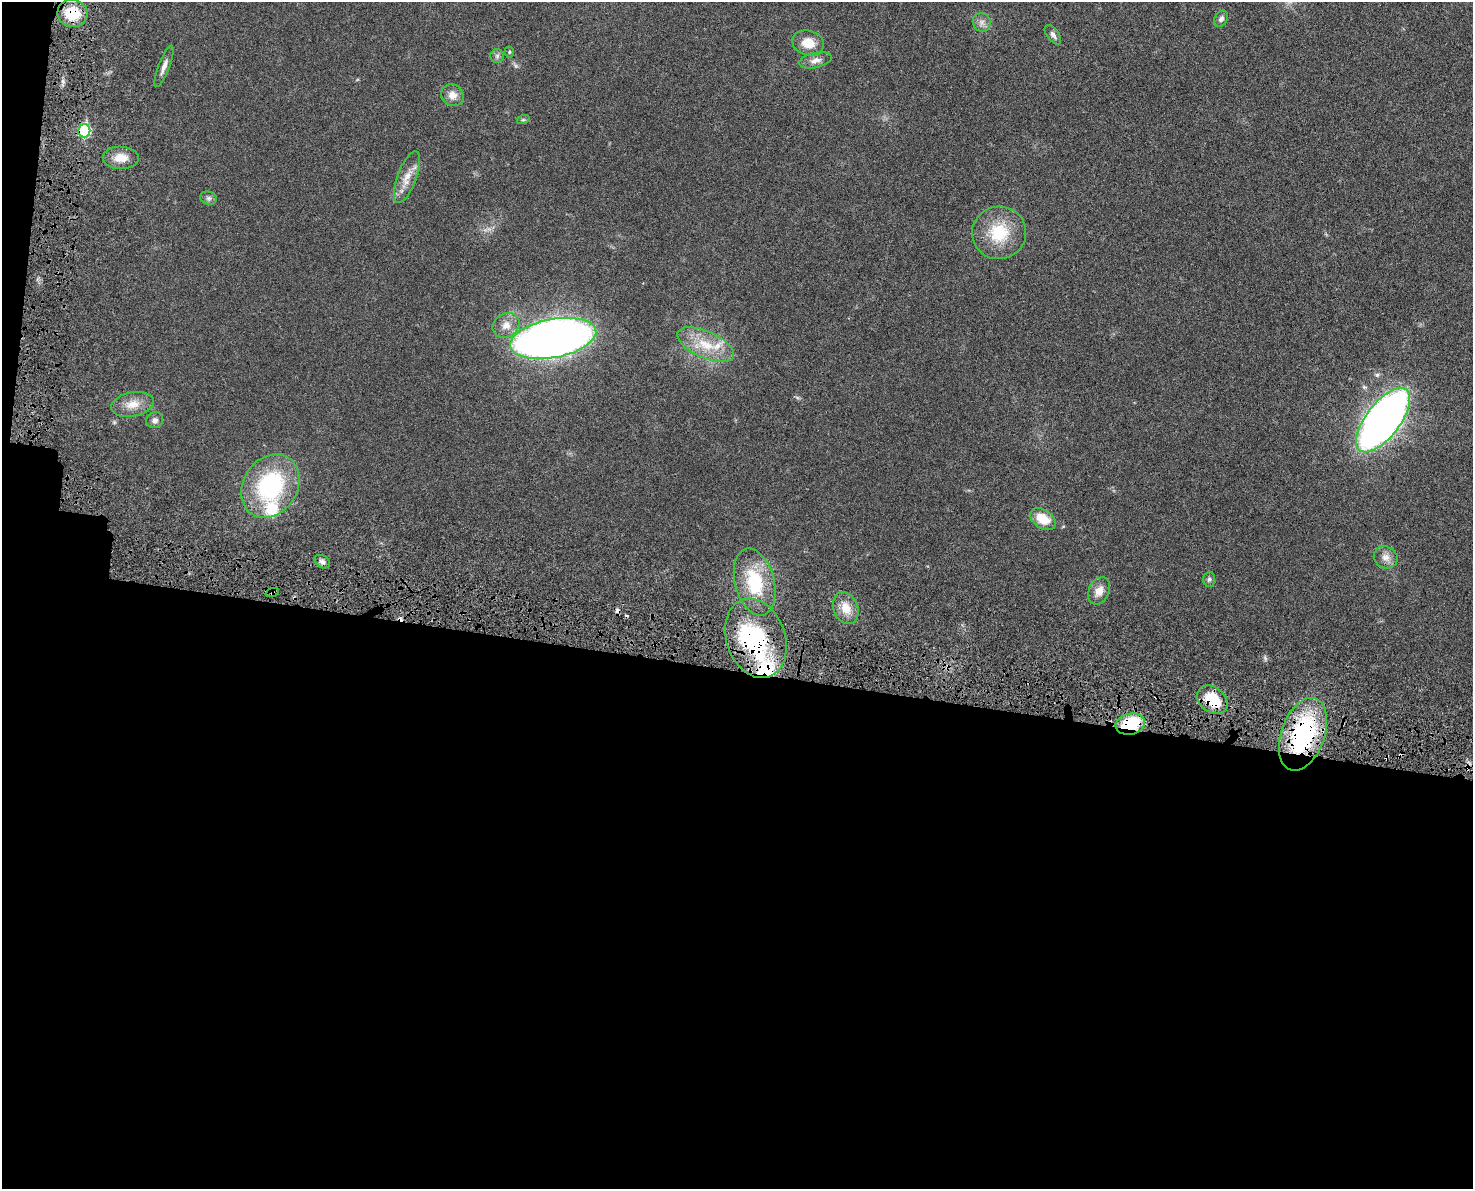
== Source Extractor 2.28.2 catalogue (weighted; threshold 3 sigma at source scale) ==
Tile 10 of 3 x 4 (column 1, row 4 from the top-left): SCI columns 194-1664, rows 81-1267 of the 4909 x 4905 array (HDU 1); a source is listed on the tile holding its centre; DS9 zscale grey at full resolution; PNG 1475 x 1191 px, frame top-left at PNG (2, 2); each listed source drawn as its Kron ellipse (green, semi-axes under 4 px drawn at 4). Shown black and unused: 45% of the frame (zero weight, under 4 of 8 exposures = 6% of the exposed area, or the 3 px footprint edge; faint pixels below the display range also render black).
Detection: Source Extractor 2.28.2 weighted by HDU 2 'WHT'; one run over the whole footprint, this tile lists its part. Background 0.0272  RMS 0.0022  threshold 0.00916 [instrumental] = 3 sigma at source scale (4.09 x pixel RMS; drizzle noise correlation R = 1.36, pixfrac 0.8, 0.05/0.05 arcsec/px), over >= 5 px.
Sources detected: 44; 1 inside a brighter object's white glare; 4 cosmic-ray / hot-pixel residue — neither listed nor drawn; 4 inside a brighter listed object's ellipse — not listed separately; the other 35 listed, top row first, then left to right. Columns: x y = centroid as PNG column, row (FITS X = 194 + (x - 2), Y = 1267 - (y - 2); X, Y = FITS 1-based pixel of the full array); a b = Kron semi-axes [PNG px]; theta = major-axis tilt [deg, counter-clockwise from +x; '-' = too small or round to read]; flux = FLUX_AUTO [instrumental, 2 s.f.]
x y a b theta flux
72 13 15 14 - 6.4
1221 19 9 6 55 0.71
982 22 9 8 - 1.1
1053 35 11 5 -53 0.79
808 43 16 12 -15 3.4
509 52 5 5 - 0.28
497 56 7 6 - 0.56
815 60 16 7 12 1.4
164 66 22 5 69 1.3
452 95 12 10 -35 1.7
523 120 6 4 18 0.29
84 131 6 6 - 17
121 158 18 11 -1 2.8
407 177 27 9 70 2.7
208 198 8 6 -14 0.59
999 233 27 26 - 8.8
506 325 14 11 31 2.1
553 338 44 19 11 200
706 345 30 13 -24 5.8
132 404 22 12 11 2.9
155 420 8 8 - 0.77
1383 420 38 17 53 140
270 486 34 27 56 24
1043 519 14 9 -34 4.2
1386 557 12 11 - 1.5
322 562 8 6 -33 0.72
1209 579 7 6 - 0.54
755 582 34 19 -76 12
1099 591 14 10 66 2.1
272 593 7 4 19 0.41
846 608 16 12 -69 3.1
756 638 41 29 -71 24
1212 700 17 12 -39 7.9
1130 724 15 10 11 11
1303 734 38 21 70 31
Overlapping masked pixels (flux is a lower limit): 7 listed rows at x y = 72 13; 84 131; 272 593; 756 638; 1212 700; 1130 724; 1303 734